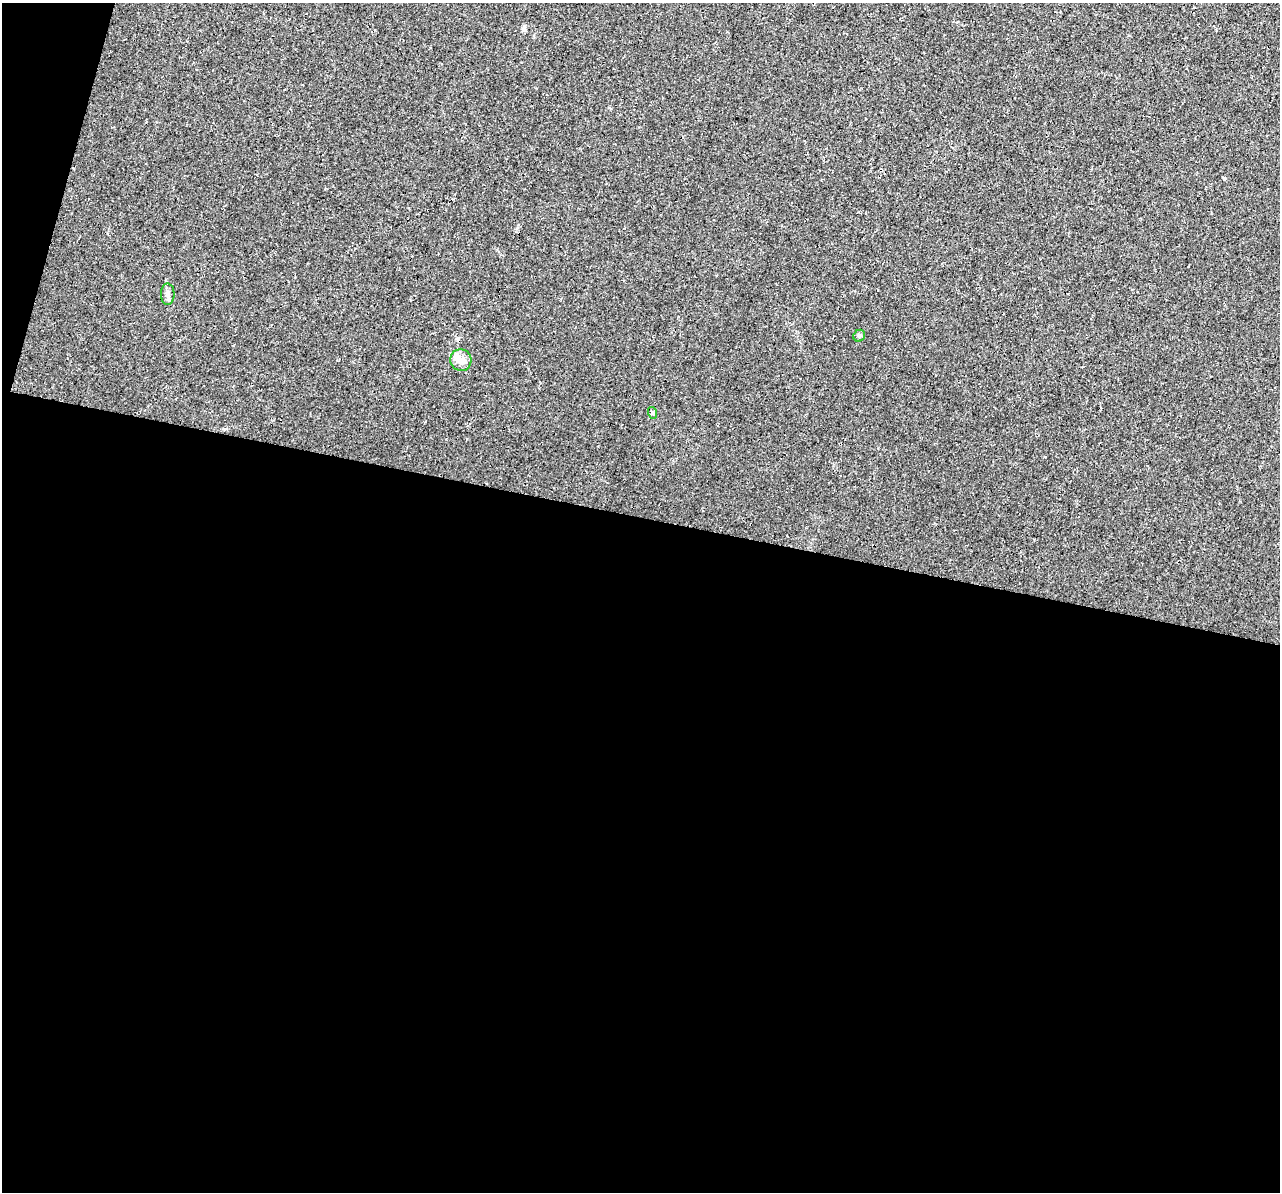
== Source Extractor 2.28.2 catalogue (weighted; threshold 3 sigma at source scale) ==
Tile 13 of 4 x 4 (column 1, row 4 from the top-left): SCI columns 25-1302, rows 339-1528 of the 5152 x 5375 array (HDU 1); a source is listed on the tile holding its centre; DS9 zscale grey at full resolution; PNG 1282 x 1194 px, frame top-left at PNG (2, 3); each listed source drawn as its Kron ellipse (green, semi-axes under 4 px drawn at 4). Shown black and unused: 58% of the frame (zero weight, under 3 of 4 exposures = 5% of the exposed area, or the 3 px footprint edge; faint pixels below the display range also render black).
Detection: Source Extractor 2.28.2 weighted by HDU 2 'WHT'; one run over the whole footprint, this tile lists its part. Background 0.0162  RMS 0.0068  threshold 0.0305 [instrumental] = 3 sigma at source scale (4.5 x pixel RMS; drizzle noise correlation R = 1.50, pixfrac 1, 0.0396/0.0396 arcsec/px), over >= 5 px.
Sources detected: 5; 1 cosmic-ray / hot-pixel residue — neither listed nor drawn; the other 4 listed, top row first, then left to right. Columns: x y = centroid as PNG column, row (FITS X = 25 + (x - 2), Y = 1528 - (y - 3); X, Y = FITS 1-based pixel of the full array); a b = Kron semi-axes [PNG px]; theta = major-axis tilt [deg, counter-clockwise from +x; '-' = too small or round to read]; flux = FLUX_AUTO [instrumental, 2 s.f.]
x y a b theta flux
168 294 10 7 88 2.4
859 336 6 5 - 1.5
461 360 11 10 - 5
653 413 6 3 -72 0.87